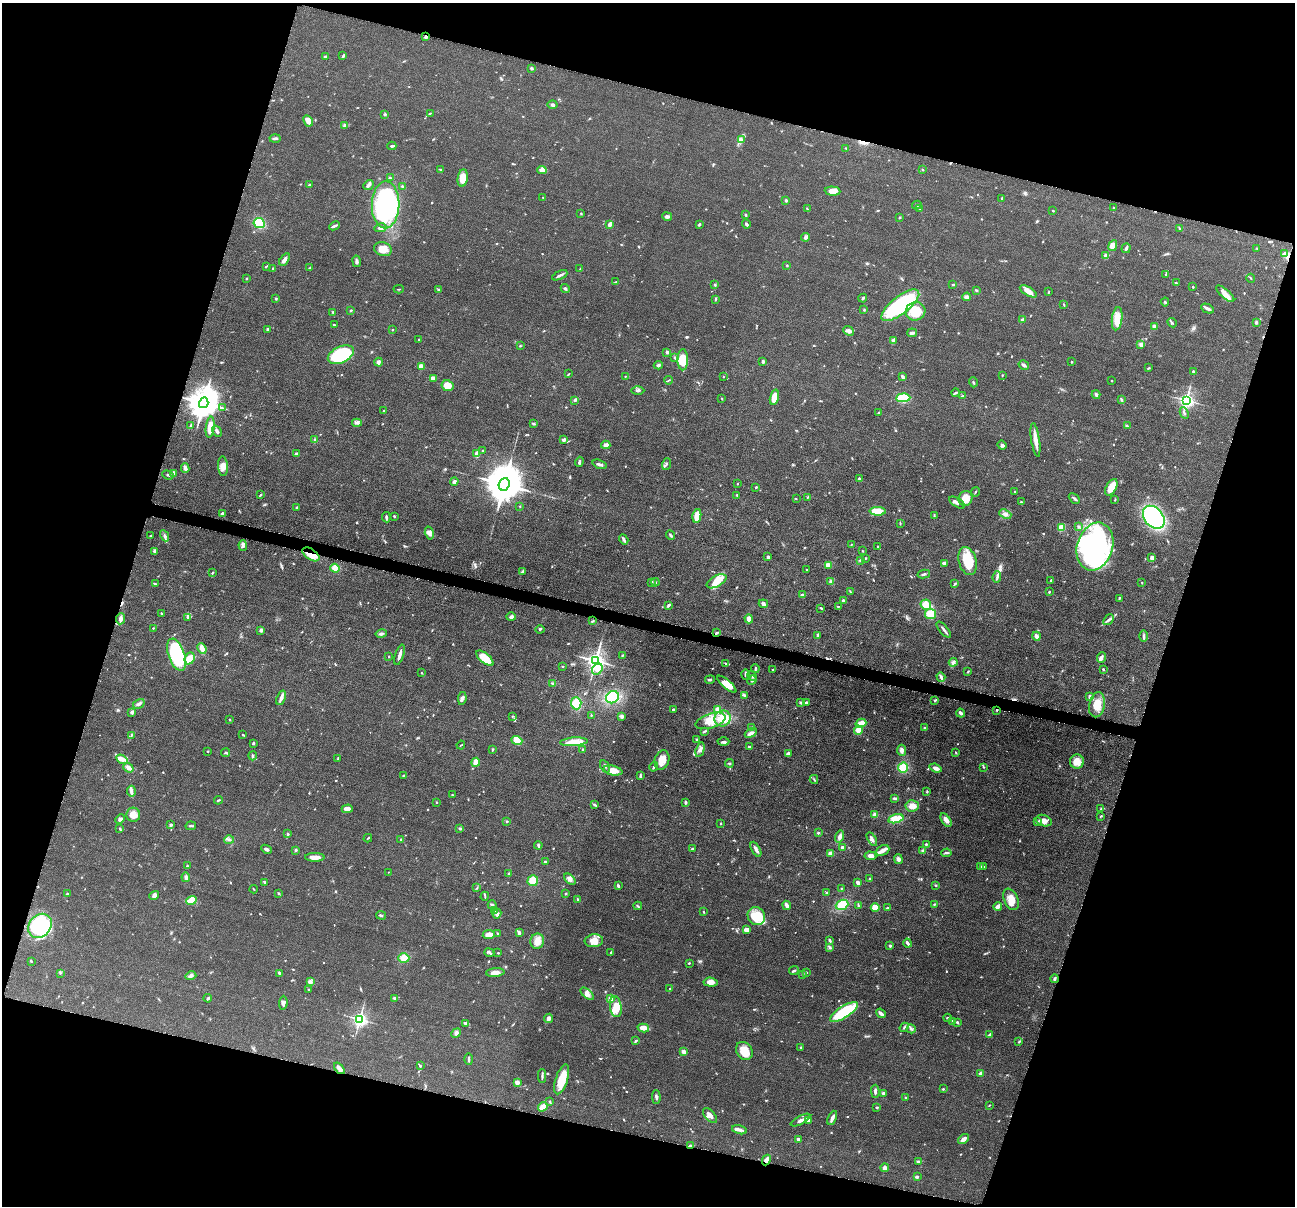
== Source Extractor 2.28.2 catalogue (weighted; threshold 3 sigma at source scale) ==
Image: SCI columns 6-5177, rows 255-5069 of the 5184 x 5201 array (HDU 1 of 3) = the unmasked area's bounding box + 8 px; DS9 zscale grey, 4 x 4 block average (1 PNG px = mean of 4 x 4 image px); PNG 1297 x 1208 px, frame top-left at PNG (2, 3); each listed source drawn as its Kron ellipse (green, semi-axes under 4 px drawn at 4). Shown black and unused: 34% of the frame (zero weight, under 4 of 8 exposures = <1% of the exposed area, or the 3 px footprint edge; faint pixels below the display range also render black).
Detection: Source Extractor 2.28.2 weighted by HDU 2 'WHT'. Background 0.036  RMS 0.0036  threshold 0.0148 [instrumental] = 3 sigma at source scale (4.09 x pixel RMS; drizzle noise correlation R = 1.36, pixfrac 0.8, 0.05/0.05 arcsec/px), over >= 5 px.
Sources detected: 837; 2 too faint to see at this stretch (4 x 4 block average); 3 inside a brighter object's white glare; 6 cosmic-ray / hot-pixel residue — neither listed nor drawn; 11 coinciding with a brighter row at this scale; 39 inside a brighter listed object's ellipse — not listed separately; of the other 776, all 500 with FLUX_AUTO >= 1.23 (the completeness limit of this list) listed and drawn (276 fainter detections not listed), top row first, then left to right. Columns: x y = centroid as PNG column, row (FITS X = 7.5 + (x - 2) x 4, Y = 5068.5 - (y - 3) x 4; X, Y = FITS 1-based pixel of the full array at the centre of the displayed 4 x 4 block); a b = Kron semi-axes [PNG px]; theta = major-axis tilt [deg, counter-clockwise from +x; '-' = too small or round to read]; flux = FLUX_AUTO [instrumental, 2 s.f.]
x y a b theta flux
425 37 4 2 - 5
343 55 4 2 - 2.6
325 56 3 2 - 2.1
531 68 2 2 - 6.2
552 105 5 3 - 4.4
430 113 3 2 - 1.5
385 114 3 2 - 1.8
308 121 6 3 -63 13
344 125 3 2 - 2.6
275 138 5 2 - 5.8
741 140 4 3 - 4.2
392 146 4 2 - 3.5
846 148 2 2 - 1.2
922 169 2 2 - 3.2
440 170 2 2 - 2.5
542 170 5 3 - 13
390 178 4 2 - 2
463 178 9 5 82 32
309 185 3 2 - 1.4
369 185 6 3 41 5
402 186 3 2 - 2.2
833 191 8 4 -4 17
543 197 2 2 - 1.5
1002 198 3 2 - 2.1
786 200 2 2 - 5.2
386 205 23 13 88 310
917 205 5 2 - 2.9
1113 207 2 2 - 1.3
807 209 3 2 - 1.6
920 209 3 2 - 2.3
1053 211 2 2 - 3.4
581 213 2 2 - 1.7
745 215 3 2 - 2.6
667 216 5 2 - 6.4
899 218 3 2 - 1.6
259 223 6 5 - 52
610 224 4 2 - 8.6
699 224 3 2 - 3.3
746 224 5 2 - 3.8
334 226 5 2 - 4.8
381 228 6 3 13 5.9
1179 228 4 2 - 1.4
805 237 4 4 - 4
1113 246 5 4 - 27
1126 248 5 3 - 4.3
1257 248 2 2 - 1.4
383 249 9 7 -18 23
1284 253 4 2 - 5.9
1106 255 3 3 - 9.5
285 259 7 4 56 7.5
356 261 6 3 -80 4.3
787 265 2 2 - 2.4
266 266 4 2 - 1.8
273 268 2 2 - 1.8
310 268 3 2 - 2
580 269 3 2 - 1.4
560 275 8 2 25 5.1
1166 275 3 2 - 1.7
1251 278 4 2 - 1.4
246 279 2 2 - 1.4
616 282 4 2 - 2
1176 283 3 2 - 2.7
715 284 3 2 - 1.5
953 284 3 2 - 2.1
1193 287 2 2 - 2.1
565 288 5 2 - 3
399 289 5 2 - 1.7
439 290 4 2 - 2.3
976 290 3 2 - 2.6
1028 291 9 3 -30 17
1048 292 2 2 - 1.7
1225 294 11 4 -41 17
967 297 4 3 - 6.4
276 298 3 2 - 2.4
863 298 4 2 - 2.4
715 299 4 2 - 2.1
1165 302 4 2 - 2
900 305 23 9 38 200
1064 305 3 2 - 1.3
1208 309 7 3 -26 5.7
350 310 3 2 - 2
864 310 3 2 - 1.4
915 311 10 9 - 68
333 312 2 2 - 1.7
1023 319 4 2 - 4
1117 319 12 5 83 33
1256 322 3 2 - 3.8
1172 323 5 2 - 2.9
334 325 3 2 - 1.5
1154 326 2 2 - 27
268 329 3 3 - 4.1
392 330 2 2 - 1.3
849 331 5 4 - 7.8
912 333 5 2 - 4.9
419 340 2 2 - 1.5
894 340 4 3 - 7.1
1140 345 2 2 - 2.3
520 346 2 2 - 1.7
667 352 3 2 - 5.3
341 355 14 8 25 180
675 358 3 2 - 1.7
683 360 10 5 89 50
378 362 4 3 - 5.6
763 362 4 3 - 3.1
1071 362 2 2 - 1.5
658 365 4 3 - 3.5
1024 365 5 2 - 5.2
421 366 2 2 - 36
1149 368 3 2 - 1.6
1193 371 2 2 - 10
568 374 4 2 - 1.4
1002 375 2 2 - 1.7
625 376 2 2 - 1.3
723 377 2 2 - 1.3
903 377 3 2 - 6.5
433 378 3 2 - 13
669 380 4 2 - 1.9
1112 381 2 2 - 1.4
973 382 5 2 - 2.7
447 386 6 5 - 25
638 390 6 2 -1 3.8
955 393 4 2 - 2.7
1096 395 4 3 - 4.2
963 396 4 2 - 2.3
774 397 8 4 74 24
903 398 7 4 3 71
722 399 3 2 - 1.3
575 400 3 3 - 2.7
1121 400 4 2 - 2.4
1186 400 3 3 - 600
204 403 5 4 - 4100
222 408 3 2 - 1.5
384 411 3 2 - 2.5
879 413 4 2 - 2.2
1184 413 6 2 -62 3.1
357 423 5 2 - 4.1
533 424 3 2 - 3.3
191 425 4 2 - 6
1127 426 4 2 - 2.4
210 427 10 4 82 19
217 431 6 3 -58 6
315 440 4 2 - 2.4
564 440 3 2 - 5.4
1035 440 17 3 -82 19
606 445 4 3 - 8.7
1002 445 5 3 - 4
483 451 2 2 - 1.6
296 454 3 2 - 5.4
477 454 4 2 - 16
579 462 5 2 - 4.2
600 464 7 2 -19 5.7
666 464 6 2 71 2.8
223 466 10 5 -85 16
185 468 5 3 - 5.1
173 473 3 2 - 5.5
168 475 6 2 -20 3.8
859 478 3 3 - 3
454 482 4 3 - 4.8
504 484 6 5 - 8900
737 484 2 2 - 1.5
756 487 2 2 - 3
1111 487 9 5 63 28
1015 491 3 2 - 2.5
975 492 4 2 - 1.7
260 495 4 2 - 1.8
737 495 3 2 - 2.3
807 497 2 2 - 1.3
966 498 8 7 - 27
1074 498 6 2 -45 3.7
796 499 2 2 - 1.2
1115 500 2 2 - 1.3
1021 502 2 2 - 2.1
957 503 9 3 -32 6.5
520 506 2 2 - 1.4
297 507 3 2 - 1.9
878 511 8 4 -3 35
223 514 3 3 - 5.2
1005 514 6 4 -22 7
394 516 2 2 - 2.3
697 516 7 3 78 27
934 516 3 2 - 1.5
386 517 5 2 - 3.6
1154 517 13 9 -51 310
900 523 4 2 - 1.6
1078 526 3 2 - 1.7
1061 527 4 2 - 28
429 533 6 3 -75 8
671 535 5 2 - 3
150 536 3 2 - 1.5
165 536 6 3 -62 4.7
624 539 5 3 - 4.9
851 544 2 2 - 1.3
243 545 5 3 - 5.1
878 546 2 2 - 1.5
1095 547 24 18 73 420
155 551 3 3 - 4.8
862 551 2 2 - 1.5
311 554 10 5 -33 29
768 557 2 2 - 6.1
865 558 3 2 - 2
1152 558 4 3 - 7.6
860 560 4 3 - 2.4
968 561 14 9 -75 67
944 563 4 3 - 4.4
828 565 3 3 - 22
335 568 5 4 - 16
807 570 2 2 - 1.4
522 571 4 2 - 2.3
212 573 4 2 - 1.7
924 574 6 2 12 3.6
997 577 6 3 84 4.7
1051 580 2 2 - 1.8
717 581 11 5 28 19
655 582 4 2 - 2.2
831 582 4 3 - 4.5
651 583 3 2 - 2.4
1142 583 3 2 - 1.2
155 584 3 2 - 1.9
955 584 3 2 - 1.8
850 592 4 2 - 1.7
1049 592 2 2 - 2.1
802 595 3 3 - 3.9
1119 598 3 2 - 2.3
843 601 3 2 - 2.5
763 604 5 3 - 5
668 605 4 2 - 4.6
926 605 5 5 - 27
838 607 3 2 - 1.3
821 608 3 2 - 1.6
161 613 2 2 - 1.2
931 614 5 5 - 34
511 617 5 3 - 6.5
188 618 2 2 - 1.4
120 619 5 3 - 8.3
749 619 4 3 - 13
1109 620 6 2 49 4.6
593 621 3 2 - 1.5
153 628 2 2 - 1.4
540 629 4 2 - 2.5
261 630 3 3 - 5.3
944 630 10 2 -50 5.4
716 633 4 2 - 3.4
381 634 6 3 13 4.6
817 635 3 2 - 3.9
1036 636 4 3 - 9.9
1144 636 6 3 89 4.1
202 649 5 3 - 13
177 655 17 8 -71 220
400 655 10 2 73 12
622 655 3 2 - 1.3
389 657 2 2 - 1.9
1102 657 5 3 - 4.9
190 658 6 4 67 21
485 658 10 5 -40 43
596 661 3 3 - 1300
953 662 4 3 - 4.8
726 664 4 2 - 2.3
562 666 3 2 - 1.8
597 669 6 5 - 10
755 669 4 2 - 3.5
1103 669 2 2 - 2.3
772 670 2 2 - 1.4
968 672 3 2 - 2
422 673 2 2 - 1.4
746 674 5 2 - 4.3
752 676 5 2 - 3.3
941 677 5 3 - 4.7
710 679 5 2 - 4
752 680 5 3 - 4.7
553 683 3 3 - 2.8
727 684 12 4 -41 19
745 695 4 3 - 3.1
1090 696 3 3 - 4.9
612 697 7 5 38 71
281 698 8 3 68 9.2
462 698 6 4 82 6.3
934 700 2 2 - 2
801 702 3 3 - 3.3
576 703 6 5 - 37
806 703 2 2 - 7.5
139 704 6 3 31 6.1
1097 705 12 8 79 30
718 709 4 3 - 11
673 710 3 2 - 2.5
997 710 3 2 - 2
132 712 2 2 - 1.9
961 713 5 2 - 6
591 715 2 2 - 1.4
512 716 2 2 - 1.4
622 716 3 3 - 5.5
723 718 8 7 - 38
229 720 2 2 - 1.3
710 721 15 7 18 28
861 723 5 4 - 15
752 727 2 2 - 1.5
925 728 3 2 - 2.5
858 730 4 4 - 15
704 731 4 2 - 2.4
751 733 6 3 30 7.9
131 735 4 2 - 2.1
243 735 3 2 - 1.6
697 739 3 2 - 1.7
517 741 5 4 - 25
574 742 14 4 4 28
723 742 6 3 1 4.3
254 743 4 2 - 2
461 745 4 2 - 1.5
749 747 3 2 - 2.8
493 750 3 2 - 1.8
583 750 2 2 - 2.3
700 750 7 3 74 7.5
902 750 5 3 - 9.7
208 751 2 2 - 1.5
955 752 2 2 - 1.4
226 753 5 2 - 2.1
788 754 2 2 - 8.7
253 756 4 3 - 3.5
338 758 3 2 - 2
122 759 6 3 -32 13
662 760 10 7 75 25
476 762 4 4 - 15
1077 762 7 7 - 21
729 763 4 3 - 3.2
605 766 6 2 -60 3.9
654 767 5 2 - 3.8
984 767 3 2 - 2.3
128 768 5 3 - 11
903 768 5 5 - 41
935 768 6 3 -21 8.3
613 771 9 4 -11 29
403 775 3 2 - 1.5
640 776 3 2 - 3.9
814 779 4 2 - 2
131 791 5 4 - 5.7
927 791 2 2 - 1.6
452 795 3 2 - 1.4
895 798 3 2 - 4.9
218 800 4 2 - 2.4
437 802 2 2 - 1.3
686 802 4 2 - 3
594 804 3 2 - 2
912 806 7 5 5 18
347 809 5 3 - 14
1101 809 3 2 - 1.5
133 815 7 7 - 21
875 815 3 3 - 13
1101 816 4 2 - 1.3
120 819 5 4 - 4.7
896 819 8 4 14 28
946 820 7 4 -57 12
507 821 2 2 - 1.9
1044 821 8 5 -20 15
1037 822 3 2 - 2.6
721 823 2 2 - 1.4
171 825 4 2 - 2.5
191 826 5 2 - 2.6
120 829 3 2 - 2.4
460 829 3 2 - 4.4
818 833 2 2 - 2.5
288 834 3 2 - 2.8
839 837 6 3 75 8.4
368 838 4 2 - 1.5
872 839 7 3 -59 6.7
229 840 5 2 - 3.9
401 840 3 2 - 1.7
926 844 3 2 - 2.3
538 845 4 3 - 2.6
842 847 3 3 - 4.7
266 849 5 2 - 4.7
692 849 3 2 - 1.8
756 849 8 3 -62 7
296 850 2 2 - 6.2
882 850 7 5 24 10
923 851 3 3 - 3.6
830 853 3 3 - 7.9
946 853 5 2 - 3.5
870 856 6 4 -4 9.7
315 857 10 3 0 18
898 859 5 3 - 6.3
546 862 2 2 - 5.2
187 866 3 2 - 1.6
981 866 2 2 - 1.4
984 867 2 2 - 1.6
388 872 2 2 - 1.2
509 874 3 2 - 2.8
186 877 5 3 - 5.5
570 879 7 4 -42 6.7
870 879 2 2 - 3
533 881 5 5 - 37
264 882 3 2 - 1.9
858 883 4 3 - 8.6
935 885 2 2 - 1.3
618 886 3 2 - 6.1
477 888 3 2 - 1.5
841 888 2 2 - 1.4
253 889 4 2 - 1.5
279 893 3 2 - 2
826 893 2 2 - 2.3
67 894 3 2 - 2
566 894 2 2 - 6.4
154 895 5 4 - 5.8
485 896 4 2 - 1.6
578 899 3 3 - 2.5
1011 899 11 7 -66 22
192 900 5 3 - 48
935 904 4 2 - 2.3
492 905 4 3 - 3.3
787 905 5 2 - 11
842 905 6 5 - 32
858 905 4 2 - 2.3
638 906 4 2 - 2.3
998 906 4 3 - 12
875 908 4 4 - 22
888 908 4 2 - 3.4
495 911 3 2 - 2
703 912 2 2 - 1.9
497 913 5 2 - 3.7
381 915 5 2 - 3.1
756 916 9 8 - 40
40 926 13 10 48 190
747 930 3 2 - 13
498 933 3 2 - 1.6
519 933 3 3 - 4.7
489 935 6 4 7 13
830 940 4 2 - 4.1
537 941 8 6 79 18
594 941 9 6 5 27
908 943 4 2 - 7
890 946 2 2 - 8.5
829 947 4 3 - 3.5
489 953 5 2 - 3.7
498 953 2 2 - 2.4
610 953 3 2 - 1.8
404 958 5 4 - 16
31 961 3 2 - 1.9
689 963 2 2 - 2.3
794 971 5 2 - 3.4
806 972 2 2 - 1.7
60 973 2 2 - 1.3
279 973 3 2 - 3.9
495 973 9 4 4 13
803 974 2 2 - 2.9
191 976 5 4 - 4.7
1055 979 4 2 - 4.7
310 982 3 2 - 3
711 982 7 4 -5 16
670 988 3 2 - 1.6
308 989 2 2 - 1.6
587 994 8 4 -40 8.7
208 998 4 2 - 3.2
394 998 2 2 - 4.4
611 999 4 3 - 13
283 1003 7 4 85 6.2
616 1007 10 6 -82 20
844 1012 16 6 32 110
881 1013 5 2 - 9.1
548 1018 5 3 - 9.7
948 1018 4 2 - 3.5
360 1019 3 3 - 410
952 1021 2 2 - 3.5
957 1022 3 3 - 2.9
465 1023 4 2 - 3.7
904 1027 5 2 - 3
643 1028 6 3 -13 21
911 1029 4 2 - 4.3
456 1033 5 4 - 5.9
990 1034 3 2 - 3.5
636 1041 4 2 - 2.2
1019 1042 3 2 - 2.6
801 1048 3 2 - 2.5
744 1051 10 8 -54 30
684 1052 3 2 - 14
469 1059 6 2 -89 3.2
420 1066 2 2 - 2
339 1068 6 3 -52 13
981 1073 3 3 - 7.5
542 1076 7 2 89 3.9
562 1079 15 6 72 41
517 1082 3 3 - 12
943 1089 3 2 - 1.6
875 1091 6 2 -89 6.2
884 1093 2 2 - 6.6
656 1097 7 2 -88 4.4
906 1097 3 2 - 1.9
550 1102 3 2 - 2.5
989 1105 4 2 - 1.4
543 1107 5 3 - 21
877 1107 3 2 - 2.5
710 1116 9 5 -49 11
832 1118 8 3 66 7.4
800 1120 11 3 28 7.8
809 1121 3 3 - 6
739 1130 7 3 -15 7.7
798 1139 2 2 - 16
963 1139 6 3 37 9.5
691 1146 2 2 - 13
766 1160 5 3 - 8.6
918 1161 3 2 - 3.1
885 1168 4 3 - 8.1
917 1177 2 2 - 7.9
Overlapping masked pixels (flux is a lower limit): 8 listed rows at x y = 425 37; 204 403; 311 554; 716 633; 997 710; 339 1068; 691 1146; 766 1160
Diffuse or blended objects may show on this block-average render without a row.